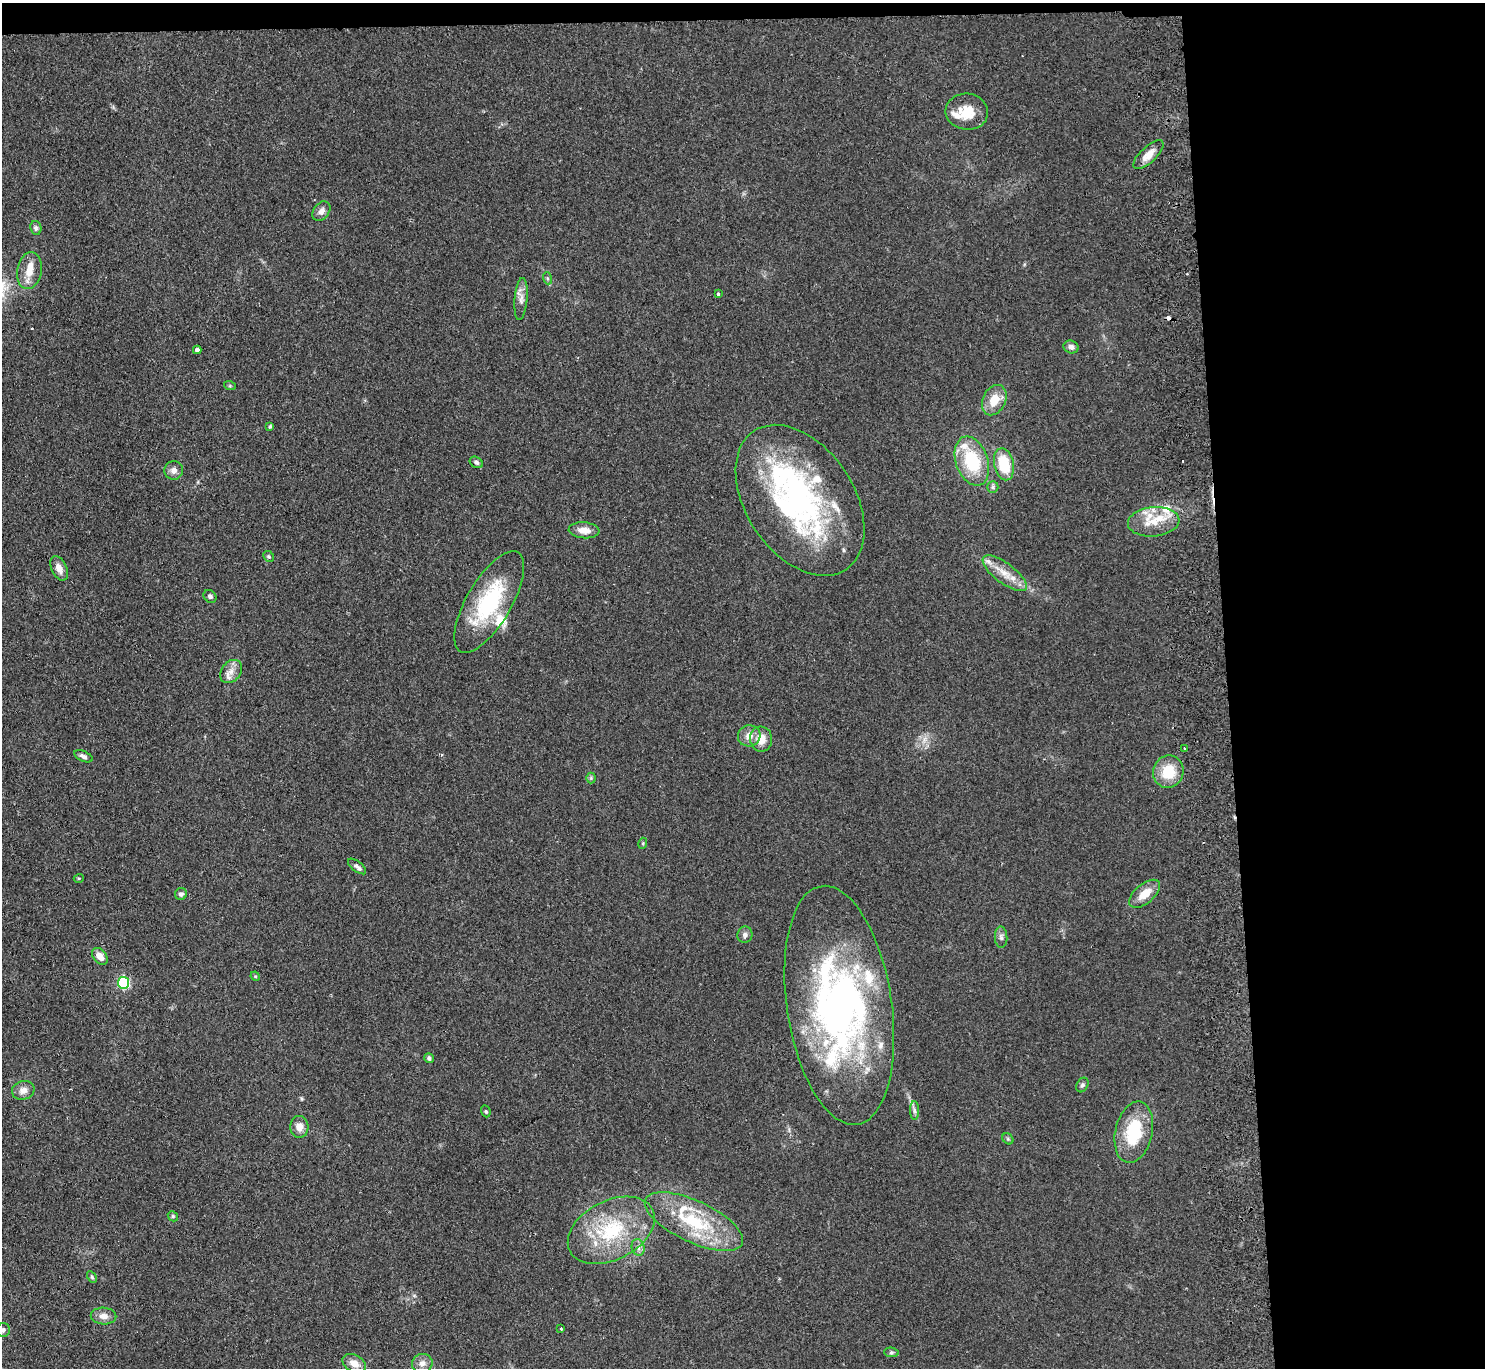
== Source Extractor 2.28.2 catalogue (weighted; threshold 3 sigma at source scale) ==
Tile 3 of 3 x 3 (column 3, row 1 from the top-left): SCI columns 3022-4504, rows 2934-4299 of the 4560 x 4425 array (HDU 1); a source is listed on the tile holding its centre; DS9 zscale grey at full resolution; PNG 1487 x 1370 px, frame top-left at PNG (2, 3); each listed source drawn as its Kron ellipse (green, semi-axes under 4 px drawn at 4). Shown black and unused: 19% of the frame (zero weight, under 2 of 3 exposures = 3% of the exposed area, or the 3 px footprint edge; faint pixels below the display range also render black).
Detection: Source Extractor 2.28.2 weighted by HDU 2 'WHT'; one run over the whole footprint, this tile lists its part. Background 0.155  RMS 0.011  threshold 0.0494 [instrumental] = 3 sigma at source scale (4.5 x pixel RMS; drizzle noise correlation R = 1.50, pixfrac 1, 0.05/0.05 arcsec/px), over >= 5 px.
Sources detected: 87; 3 inside a brighter object's white glare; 2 cosmic-ray / hot-pixel residue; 1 long thin detection or spike segment (spike, bleed or trail) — neither listed nor drawn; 18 inside a brighter listed object's ellipse — not listed separately; the other 63 listed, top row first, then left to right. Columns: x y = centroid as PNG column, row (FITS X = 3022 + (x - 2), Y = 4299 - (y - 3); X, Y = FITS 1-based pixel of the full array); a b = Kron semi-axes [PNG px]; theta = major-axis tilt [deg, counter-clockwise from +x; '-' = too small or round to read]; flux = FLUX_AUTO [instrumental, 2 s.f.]
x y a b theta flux
967 112 21 18 -7 25
1148 155 19 8 43 12
321 211 11 8 51 6.1
36 228 7 5 -80 2.8
29 271 18 12 80 16
547 278 6 4 -71 1.6
718 294 3 3 - 1.6
521 299 21 6 85 7.8
1071 347 8 6 -16 4.7
197 350 4 4 - 2.6
230 386 6 4 -18 1.3
994 400 16 11 64 20
270 426 4 3 - 1.4
972 461 25 16 -71 60
476 462 7 5 -32 2.6
1004 464 16 10 -77 39
174 470 9 9 - 6.7
993 487 6 5 - 2.2
800 500 83 54 -56 290
1154 522 26 14 5 26
584 530 15 8 -5 11
269 556 6 5 - 1.6
59 568 13 7 -64 9.2
1005 573 26 10 -37 19
210 596 7 5 -44 2.9
489 602 57 22 60 99
231 671 13 9 51 8.4
749 736 11 10 - 9.1
761 739 12 11 - 15
1184 749 3 2 - 1.4
83 756 10 5 -24 3.2
1168 772 16 15 - 32
591 778 5 5 - 1.6
643 843 5 3 - 1.1
357 866 11 5 -38 3.6
79 878 5 3 - 1.1
181 894 6 6 - 2.8
1145 894 18 9 40 17
745 935 8 7 - 3.9
1001 937 10 6 -87 3.8
100 956 9 6 -51 9.7
255 976 5 4 - 1.2
123 983 6 5 - 150
839 1005 121 52 -81 420
429 1058 5 4 - 2.9
1082 1085 8 5 60 2.6
23 1090 11 9 18 7.8
914 1110 9 4 -89 3.2
486 1111 6 4 -69 1.5
299 1127 11 9 -85 9.6
1134 1132 31 18 77 58
1008 1139 6 5 - 1.8
173 1216 5 4 - 1.6
694 1222 53 21 -25 76
611 1230 46 29 27 85
638 1247 8 6 -75 4
92 1277 6 4 -59 1.7
104 1316 13 8 -3 7.8
560 1328 3 3 - 2.2
3 1330 7 6 - 3.5
891 1352 7 5 -5 2.1
354 1363 12 8 -29 12
422 1363 10 9 - 6.7
Isophote crosses this tile's border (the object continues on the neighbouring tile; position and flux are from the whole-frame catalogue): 1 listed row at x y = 3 1330